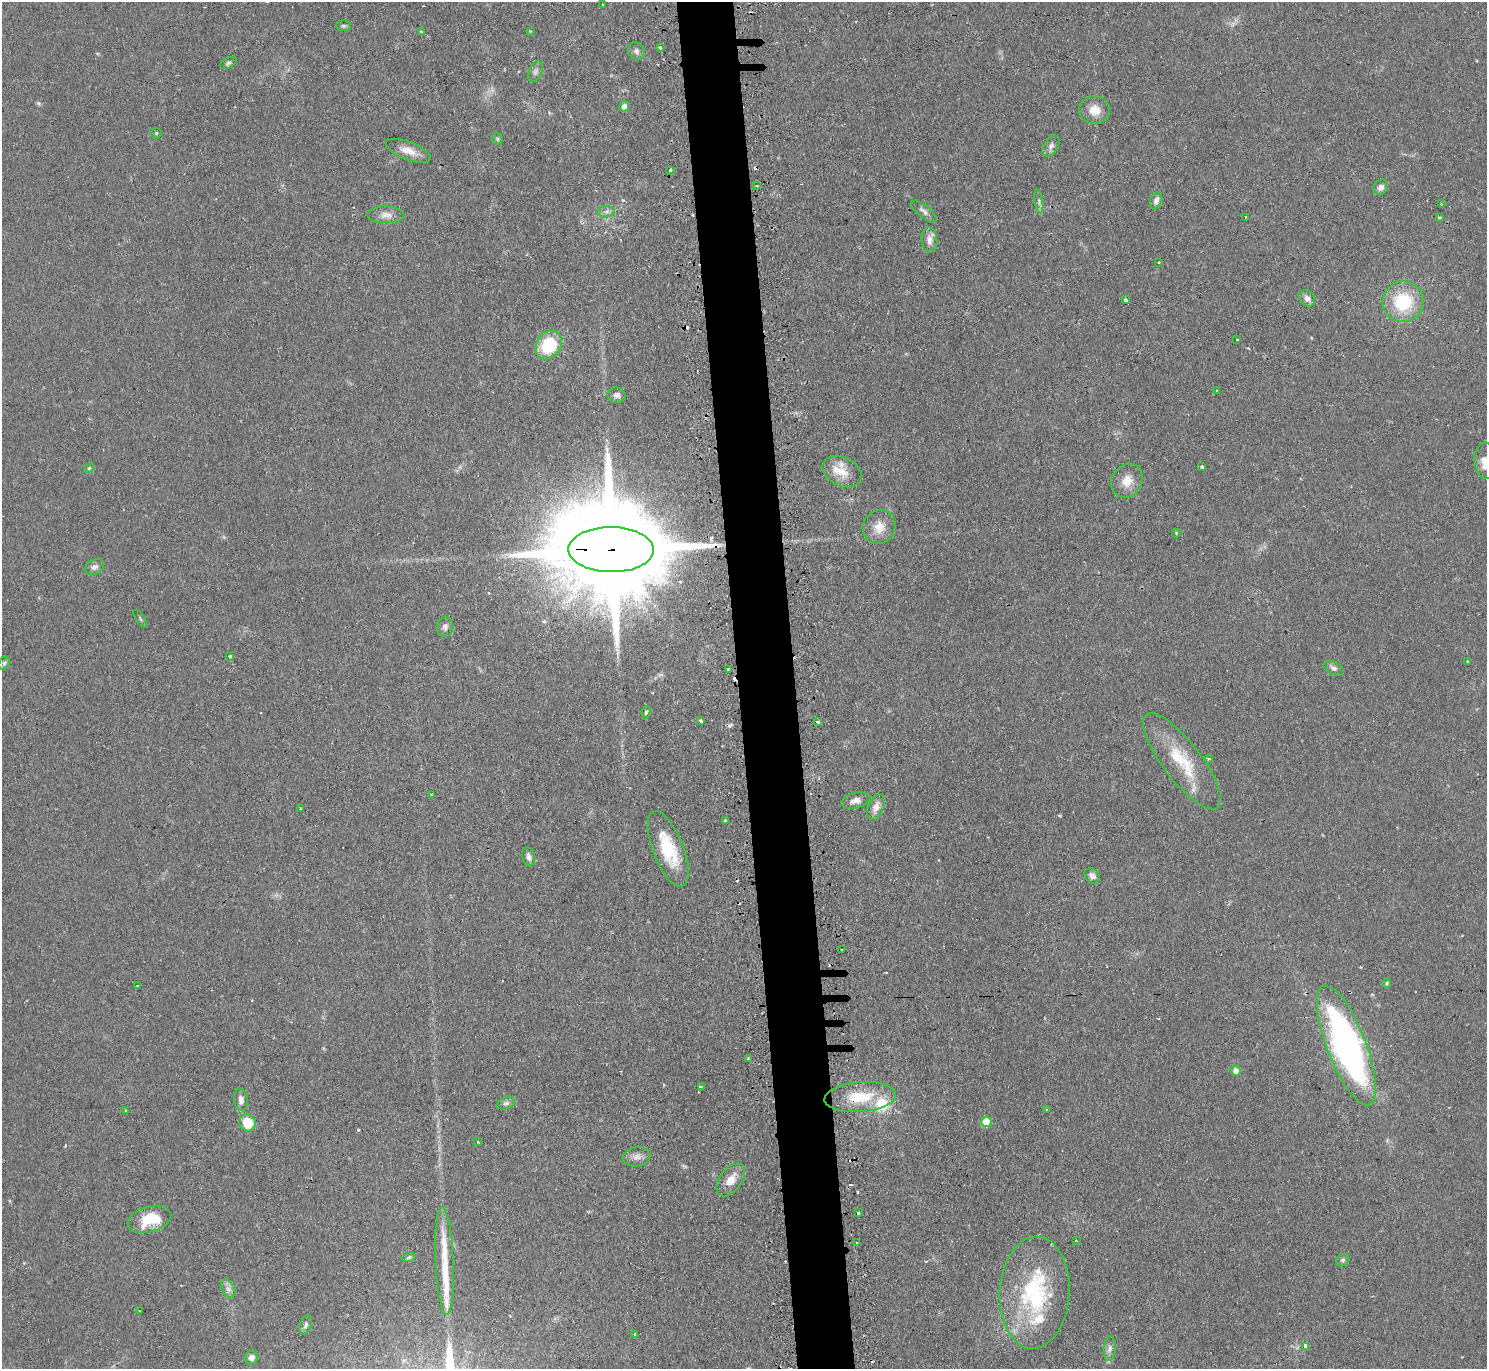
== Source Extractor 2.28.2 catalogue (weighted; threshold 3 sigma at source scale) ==
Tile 5 of 3 x 3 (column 2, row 2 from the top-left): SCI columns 1513-2997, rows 1511-2877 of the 4510 x 4473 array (HDU 1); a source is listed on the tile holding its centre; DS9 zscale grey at full resolution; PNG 1489 x 1371 px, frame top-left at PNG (2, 2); each listed source drawn as its Kron ellipse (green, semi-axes under 4 px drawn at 4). Shown black and unused: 4% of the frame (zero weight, under 2 of 3 exposures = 4% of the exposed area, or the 3 px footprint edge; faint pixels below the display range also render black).
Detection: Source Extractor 2.28.2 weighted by HDU 2 'WHT'; one run over the whole footprint, this tile lists its part. Background 0.054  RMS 0.0061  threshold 0.0275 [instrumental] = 3 sigma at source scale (4.5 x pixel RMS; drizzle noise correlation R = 1.50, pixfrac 1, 0.05/0.05 arcsec/px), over >= 5 px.
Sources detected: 124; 1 too faint to see at this stretch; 20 cosmic-ray / hot-pixel residue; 1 long thin detection or spike segment (spike, bleed or trail) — neither listed nor drawn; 7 inside a brighter listed object's ellipse — not listed separately; the other 95 listed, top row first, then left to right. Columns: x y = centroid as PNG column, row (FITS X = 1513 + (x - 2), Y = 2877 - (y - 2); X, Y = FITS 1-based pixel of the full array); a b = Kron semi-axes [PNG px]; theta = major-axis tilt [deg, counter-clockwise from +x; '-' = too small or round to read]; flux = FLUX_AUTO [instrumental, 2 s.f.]
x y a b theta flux
603 5 3 2 - 1
344 26 7 5 -1 1.2
421 31 4 3 - 1.9
530 31 4 4 - 0.55
660 48 4 3 - 0.65
636 51 9 8 - 2.3
228 63 9 5 27 1.5
535 71 11 6 67 2.1
624 106 5 5 - 3.4
1095 110 15 14 - 7.8
156 133 5 4 - 0.77
497 139 6 5 - 0.98
1051 146 11 7 60 2.7
408 151 24 9 -21 7.5
670 170 3 3 - 2
757 186 3 3 - 1.6
1381 187 8 6 47 3
1156 201 9 5 72 2.6
1039 202 12 3 -81 1.6
1441 204 3 3 - 0.43
924 211 15 6 -39 2.5
606 212 9 5 8 2.2
386 215 18 8 -1 4.6
1246 217 3 3 - 1.7
1439 217 3 2 - 0.65
929 240 13 8 -86 4.4
1159 263 3 2 - 0.6
1307 298 9 7 -50 3.3
1126 300 4 3 - 1.3
1403 302 20 20 - 34
1237 340 3 3 - 1.7
549 345 15 12 56 30
1217 391 3 3 - 1.2
617 395 9 7 -10 2.4
1486 461 18 11 -87 10
1202 467 4 3 - 2.2
89 468 5 4 - 0.8
842 472 21 14 -27 10
1127 481 18 15 57 8.7
879 527 17 16 - 9.4
1176 533 4 4 - 0.64
611 550 43 22 0 25000
94 567 10 7 29 2.3
140 619 10 2 -55 0.8
445 627 10 8 84 2.4
230 656 3 3 - 2.5
1468 661 3 2 - 0.58
4 663 7 5 58 1.3
1334 668 11 6 -26 2
728 669 3 3 - 0.97
646 712 6 4 79 1.2
701 721 3 3 - 3.8
818 722 4 3 - 3.3
1209 759 4 3 - 0.8
1182 761 59 19 -52 33
432 794 3 2 - 0.6
855 800 14 7 14 4.2
876 807 13 8 67 5.3
301 808 3 2 - 1.2
725 821 3 3 - 2.2
668 849 40 15 -69 29
528 857 9 6 -76 2.6
1092 876 8 7 - 3.1
842 950 3 3 - 0.89
1387 983 5 4 - 1.3
137 985 3 2 - 0.8
1346 1045 64 19 -69 240
748 1059 3 3 - 2.4
1236 1070 5 5 - 4.3
701 1087 4 3 - 1.3
860 1097 36 15 5 24
241 1100 11 7 -85 3.2
506 1103 9 6 21 1.9
1046 1109 3 2 - 0.62
126 1111 4 3 - 0.66
986 1122 5 5 - 15
248 1123 9 8 - 17
478 1142 3 2 - 0.51
637 1157 14 9 11 4
731 1180 18 11 54 7.5
858 1213 3 3 - 1.5
150 1219 22 12 15 21
1076 1241 3 2 - 0.41
857 1242 3 3 - 2
409 1257 7 4 19 1.2
1343 1260 7 5 33 1.4
444 1261 54 9 -87 18
228 1289 10 6 -63 2.8
1035 1293 56 35 86 71
139 1310 3 3 - 0.98
306 1325 10 5 69 1.8
634 1334 3 3 - 3.5
1306 1346 4 4 - 9.4
1110 1348 12 6 86 2.7
251 1357 7 6 - 3.1
Overlapping masked pixels (flux is a lower limit): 3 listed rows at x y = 611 550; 1346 1045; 860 1097
Isophote crosses this tile's border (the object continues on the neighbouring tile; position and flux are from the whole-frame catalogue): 1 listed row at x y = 1486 461